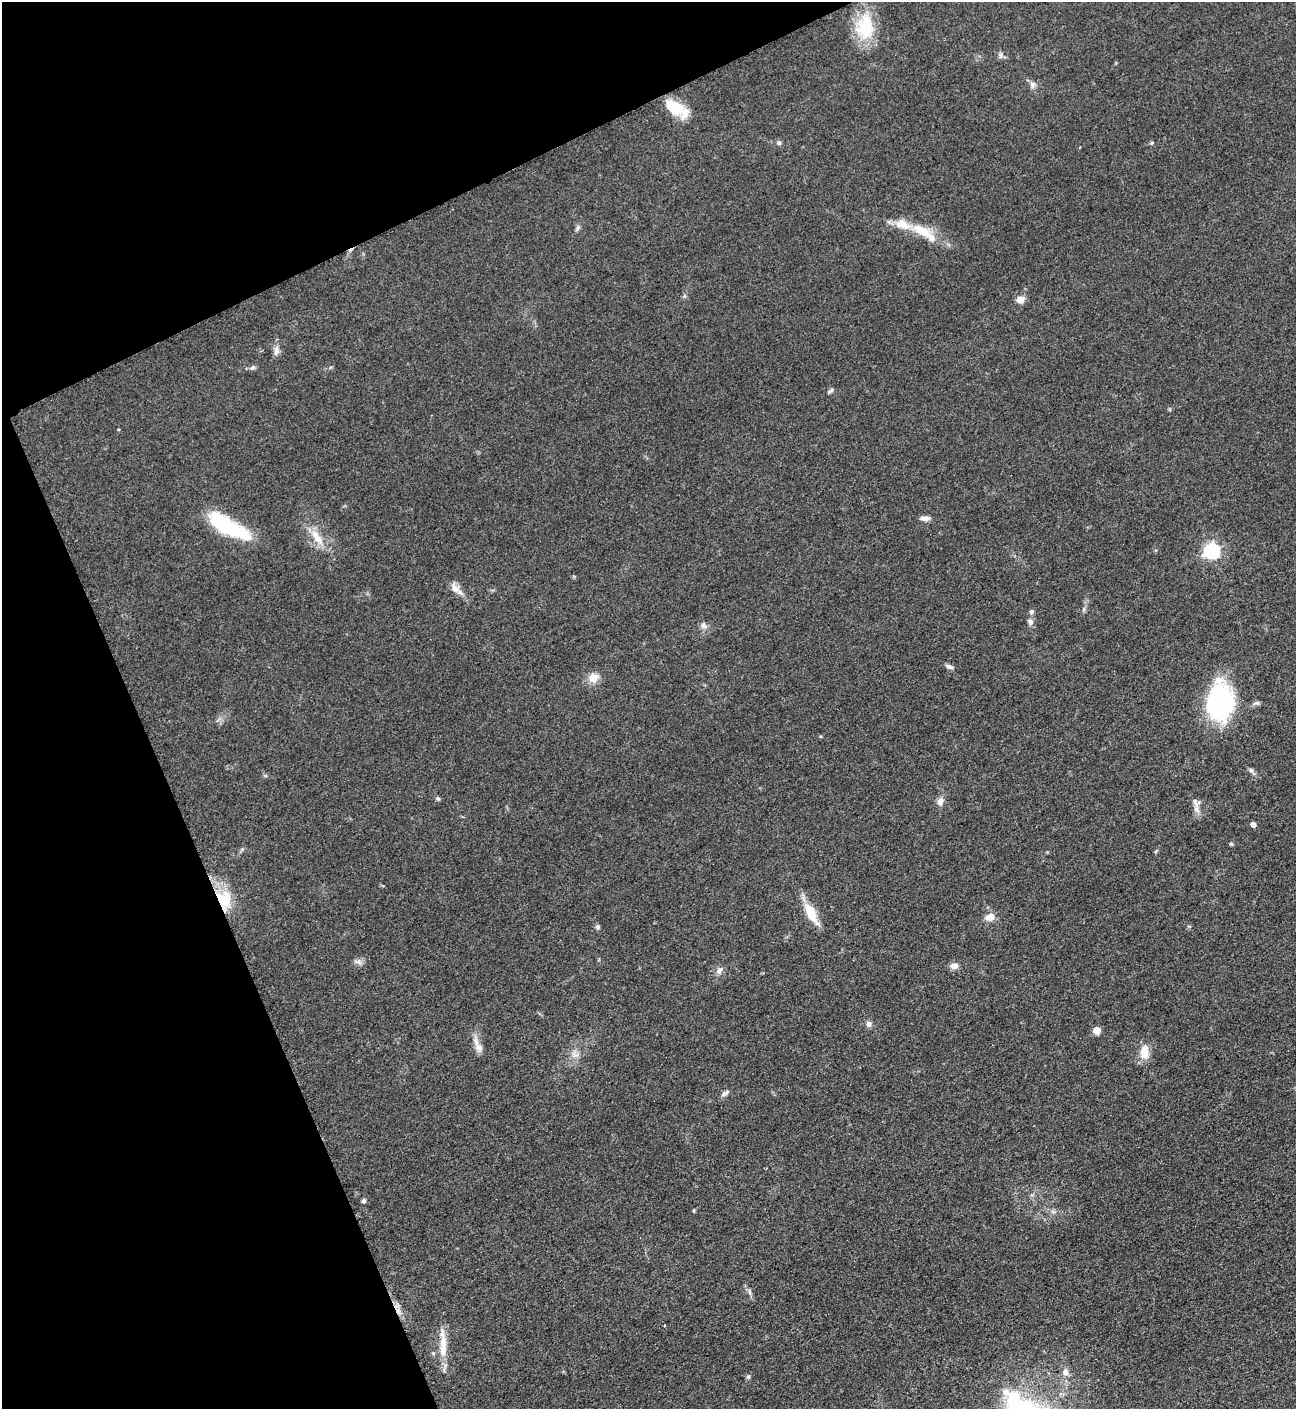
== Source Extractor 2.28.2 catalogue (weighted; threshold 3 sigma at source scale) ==
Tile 5 of 4 x 4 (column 1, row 2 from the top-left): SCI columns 162-1455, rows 2822-4228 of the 5636 x 5647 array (HDU 1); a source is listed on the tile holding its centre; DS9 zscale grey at full resolution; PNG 1298 x 1411 px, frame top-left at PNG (2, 2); no overlay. Shown black and unused: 22% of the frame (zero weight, under 3 of 5 exposures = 1% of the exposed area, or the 3 px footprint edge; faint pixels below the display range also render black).
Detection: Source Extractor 2.28.2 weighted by HDU 2 'WHT'; one run over the whole footprint, this tile lists its part. Background 0.0927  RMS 0.0067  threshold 0.0302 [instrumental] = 3 sigma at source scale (4.5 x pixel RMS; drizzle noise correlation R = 1.50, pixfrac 1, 0.05/0.05 arcsec/px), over >= 5 px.
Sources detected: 50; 1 inside a brighter object's white glare — not listed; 1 inside a brighter listed object's ellipse — not listed separately; the other 48 listed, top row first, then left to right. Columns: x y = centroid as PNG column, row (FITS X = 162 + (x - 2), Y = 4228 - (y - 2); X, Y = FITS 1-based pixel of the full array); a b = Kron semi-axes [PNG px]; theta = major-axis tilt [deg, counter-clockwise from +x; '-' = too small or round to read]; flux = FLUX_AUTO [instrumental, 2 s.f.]
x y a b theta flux
865 27 34 23 87 29
1033 84 8 7 - 2.3
674 107 27 15 -31 19
779 143 6 6 - 1.6
1151 143 5 4 - 0.81
577 228 7 4 71 1.4
923 232 41 11 -33 18
1020 300 8 7 - 6
276 351 14 6 83 3.3
253 367 7 6 - 1.5
831 390 9 4 40 1.3
925 518 12 6 -1 3.1
226 526 42 18 -33 44
317 537 28 10 -53 12
1212 551 7 6 - 170
455 588 14 10 -47 5.1
1031 611 6 6 - 1.6
1030 622 8 6 -75 2.4
703 626 9 7 -55 2.6
949 667 11 5 -23 2
593 678 6 6 - 15
1220 702 36 23 88 97
1257 703 8 5 -12 1.6
1251 770 7 6 - 1.6
438 798 6 5 - 1.2
940 801 10 8 68 3.6
1196 809 8 6 -46 2.6
1253 824 4 4 - 4.1
1231 844 6 4 -19 0.76
224 899 24 21 -75 24
811 913 28 10 -63 15
990 917 13 9 8 5
598 927 6 6 - 1.3
954 966 10 8 5 3.7
719 970 11 7 50 3
869 1024 7 7 - 2.4
1097 1030 5 5 - 13
479 1048 12 9 -51 4.3
1144 1052 18 10 87 9
576 1055 10 6 25 3.1
725 1093 10 6 30 2.3
364 1201 6 5 - 1.3
694 1210 5 3 - 0.67
749 1292 7 4 -71 1.4
443 1346 42 8 -89 13
1065 1372 10 7 -77 3.3
748 1377 6 5 - 1.4
1017 1406 30 16 -46 29
Overlapping masked pixels (flux is a lower limit): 1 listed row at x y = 224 899
Isophote crosses this tile's border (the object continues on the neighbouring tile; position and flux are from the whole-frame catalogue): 1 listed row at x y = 1017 1406